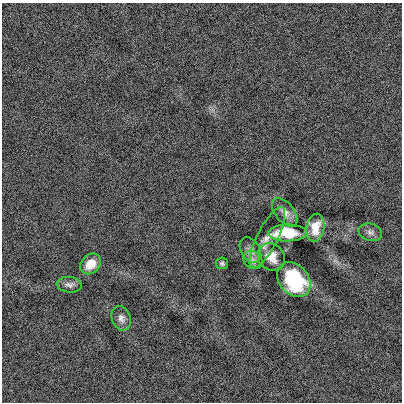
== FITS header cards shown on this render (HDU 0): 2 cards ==
NAXIS1  =                  400
NAXIS2  =                  400

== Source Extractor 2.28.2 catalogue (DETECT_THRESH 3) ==
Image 400 x 400 px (HDU 0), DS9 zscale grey, 1 PNG px = 1 image px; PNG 404 x 404 px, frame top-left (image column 1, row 400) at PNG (2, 3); each listed source drawn as its Kron ellipse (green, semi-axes under 4 px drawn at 4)
Background -0.00125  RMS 0.12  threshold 0.355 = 3 sigma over >= 5 px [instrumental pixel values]
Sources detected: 13; all 13 listed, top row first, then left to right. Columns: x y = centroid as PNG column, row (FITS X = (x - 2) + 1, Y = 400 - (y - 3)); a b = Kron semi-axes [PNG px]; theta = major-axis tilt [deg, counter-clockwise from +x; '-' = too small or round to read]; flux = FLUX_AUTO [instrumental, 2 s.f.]
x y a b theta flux
285 212 17 9 -51 58
315 228 14 9 80 120
370 232 12 8 -15 38
287 233 19 8 1 280
267 238 34 10 63 91
250 250 14 9 -59 45
271 257 15 12 -45 87
253 260 10 8 -34 30
222 263 6 6 - 17
91 264 11 9 45 110
294 280 19 14 -50 540
69 285 12 8 -5 38
121 318 13 9 -69 44